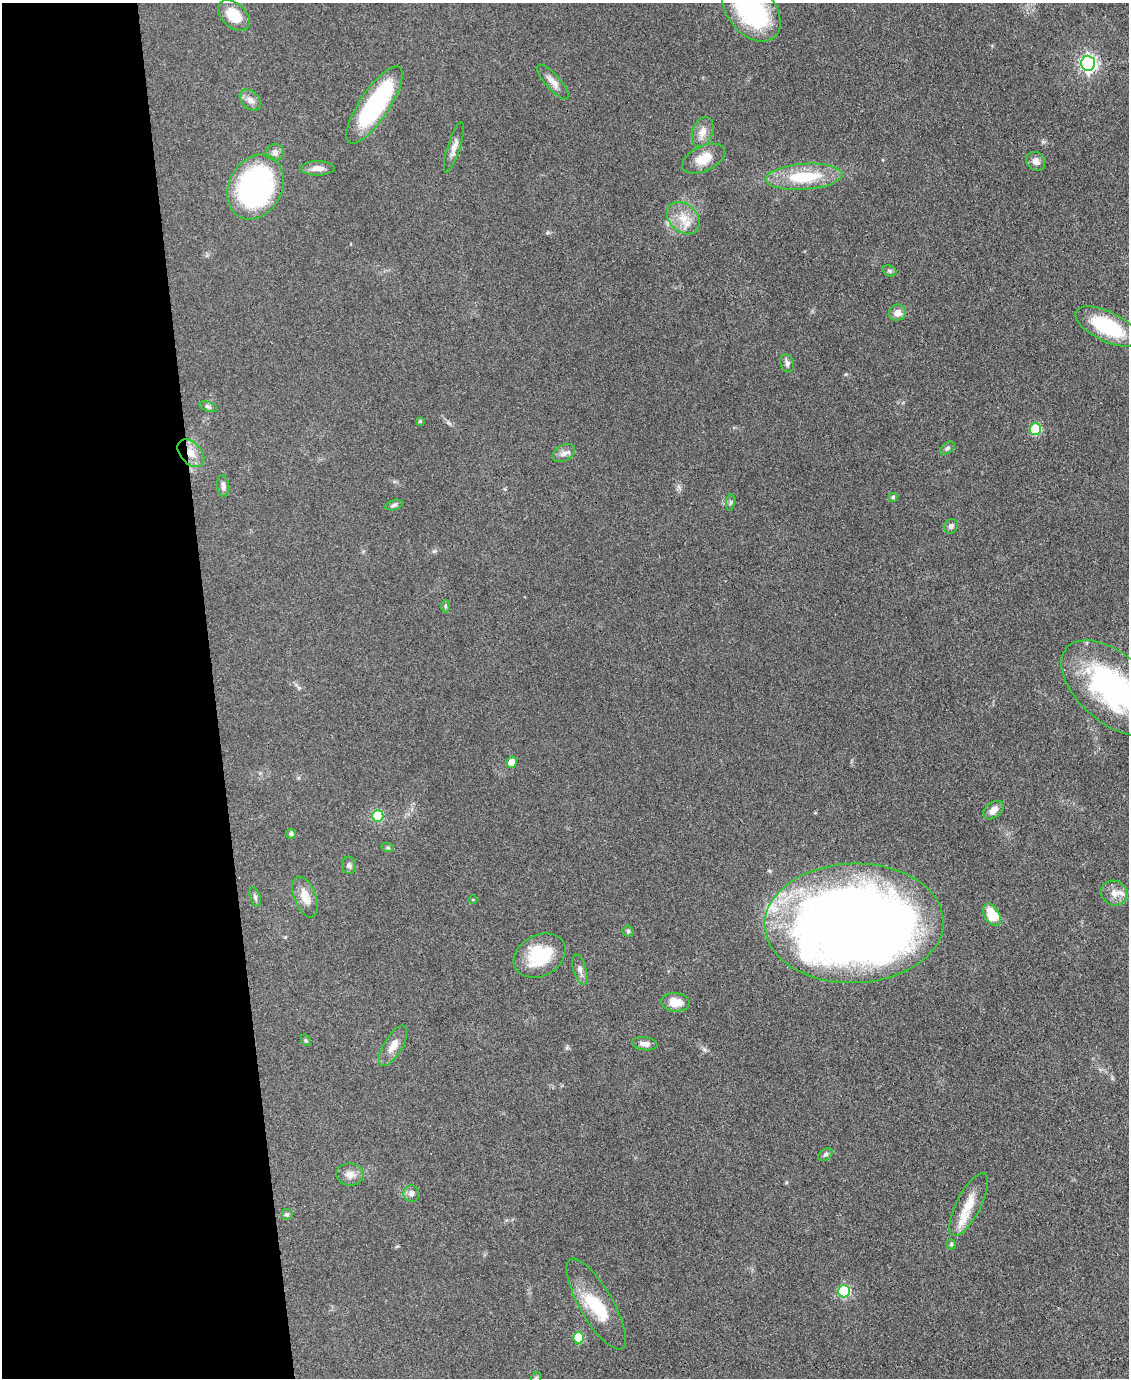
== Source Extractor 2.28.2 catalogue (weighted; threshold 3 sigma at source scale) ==
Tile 5 of 4 x 3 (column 1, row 2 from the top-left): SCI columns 1-1127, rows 1608-2983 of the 4509 x 4485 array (HDU 1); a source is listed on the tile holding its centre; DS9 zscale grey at full resolution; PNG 1131 x 1380 px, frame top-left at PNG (2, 3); each listed source drawn as its Kron ellipse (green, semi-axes under 4 px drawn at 4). Shown black and unused: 19% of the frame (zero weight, under 3 of 4 exposures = <1% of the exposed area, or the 3 px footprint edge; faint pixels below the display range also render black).
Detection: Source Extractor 2.28.2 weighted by HDU 2 'WHT'; one run over the whole footprint, this tile lists its part. Background 0.0813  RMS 0.0064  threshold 0.0286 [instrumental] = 3 sigma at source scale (4.5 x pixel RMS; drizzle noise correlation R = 1.50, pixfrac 1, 0.05/0.05 arcsec/px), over >= 5 px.
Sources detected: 65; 3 inside a brighter object's white glare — neither listed nor drawn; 1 inside a brighter listed object's ellipse — not listed separately; the other 61 listed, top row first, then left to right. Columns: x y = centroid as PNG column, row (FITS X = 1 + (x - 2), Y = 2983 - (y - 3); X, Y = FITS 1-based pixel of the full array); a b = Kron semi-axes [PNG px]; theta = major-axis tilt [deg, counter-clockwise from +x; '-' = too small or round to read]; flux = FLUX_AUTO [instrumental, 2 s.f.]
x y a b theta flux
751 11 35 23 -49 81
234 15 19 12 -42 16
1088 63 7 7 - 190
553 82 22 7 -48 4.8
250 100 12 8 -43 3.4
374 105 45 15 56 90
703 132 15 10 70 5.9
454 147 26 6 72 4.5
275 152 9 8 - 2.9
704 159 23 12 25 11
1036 161 10 8 -49 3.7
318 168 17 7 1 4.1
804 177 38 13 4 32
255 187 34 26 62 140
683 218 18 14 -43 11
889 271 7 5 -22 1.2
897 313 9 8 - 5
1107 326 34 14 -26 39
787 363 9 6 -73 2.4
208 407 9 4 -19 1.3
420 421 3 3 - 0.74
1035 429 6 5 - 42
947 448 8 5 37 1.4
191 453 16 10 -49 7.2
564 453 12 7 29 3.2
223 486 11 6 -85 2.1
893 497 4 3 - 1
730 502 8 4 81 1.1
394 505 9 5 16 1.4
951 526 7 6 - 2
445 606 6 4 -89 0.94
1113 688 61 34 -41 110
512 762 5 5 - 6.9
993 810 11 7 39 4.6
378 816 6 5 - 23
291 834 5 4 - 1.5
388 848 6 4 -19 0.78
349 865 9 7 -82 1.9
1114 893 13 12 - 5.4
255 897 10 5 -72 1.4
305 897 22 10 -68 8.2
473 900 4 3 - 0.48
992 915 12 7 -58 19
854 923 89 60 2 960
628 931 5 5 - 0.97
540 956 27 20 28 31
580 970 15 6 -75 3
675 1002 14 9 -6 8.2
306 1040 6 4 -59 0.84
645 1044 13 6 -6 3.4
393 1046 23 9 59 7.1
825 1154 8 5 40 1.4
350 1174 13 11 -8 4.9
411 1194 8 8 - 2.8
969 1205 35 12 63 16
287 1215 6 6 - 1.3
951 1244 5 4 - 1.2
844 1291 6 6 - 56
596 1304 51 16 -60 27
579 1338 6 5 - 24
536 1378 6 5 - 1.3
Overlapping masked pixels (flux is a lower limit): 1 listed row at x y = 191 453
Isophote crosses this tile's border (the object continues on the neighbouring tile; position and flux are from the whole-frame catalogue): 3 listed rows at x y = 751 11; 1113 688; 536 1378